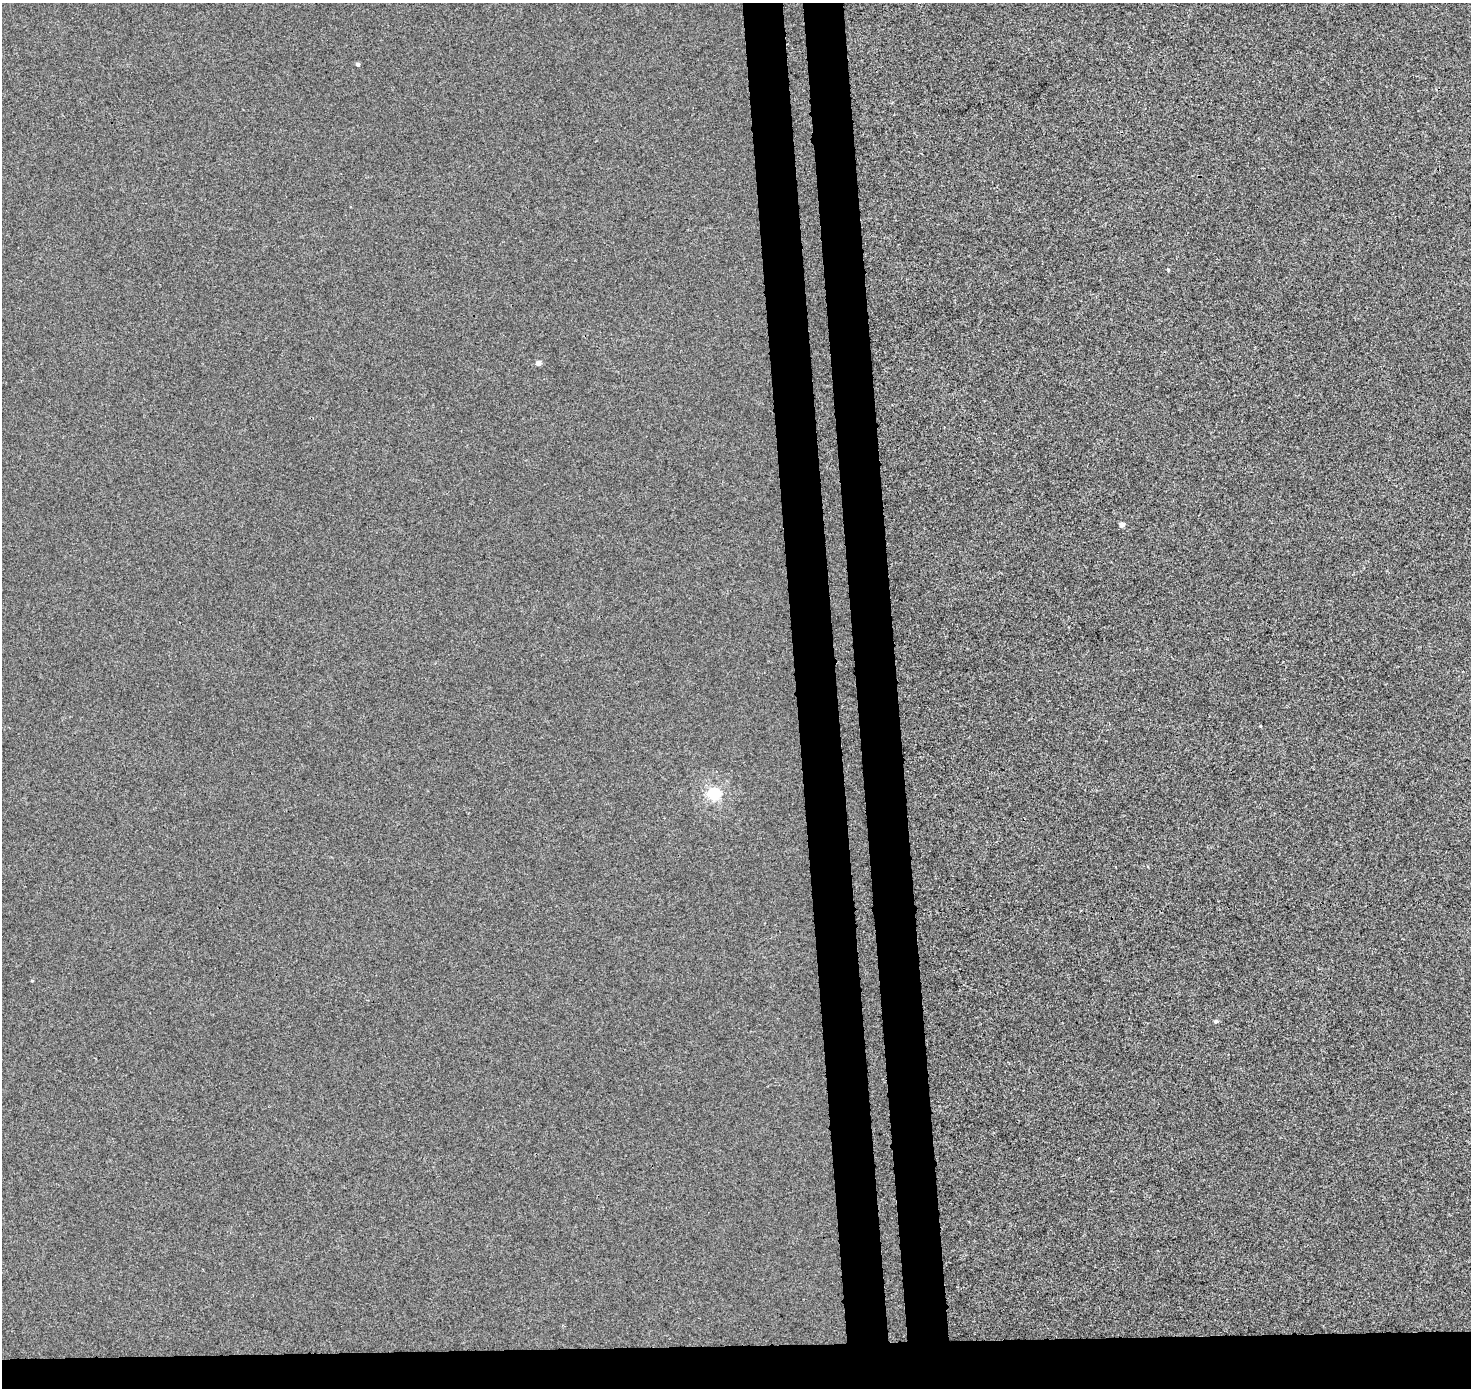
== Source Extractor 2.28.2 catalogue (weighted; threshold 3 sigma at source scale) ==
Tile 8 of 3 x 3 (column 2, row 3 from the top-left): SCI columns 1524-2992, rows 4-1389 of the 4516 x 4205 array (HDU 1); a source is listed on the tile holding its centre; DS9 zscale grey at full resolution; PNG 1473 x 1390 px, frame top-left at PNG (2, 3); no overlay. Shown black and unused: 9% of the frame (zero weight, under 3 of 4 exposures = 5% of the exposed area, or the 3 px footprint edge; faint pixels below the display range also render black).
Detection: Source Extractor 2.28.2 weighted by HDU 2 'WHT'; one run over the whole footprint, this tile lists its part. Background -3.82e-04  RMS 0.0042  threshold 0.0188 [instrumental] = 3 sigma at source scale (4.5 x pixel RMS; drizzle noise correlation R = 1.50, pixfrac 1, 0.0396/0.0396 arcsec/px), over >= 5 px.
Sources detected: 7; all 7 listed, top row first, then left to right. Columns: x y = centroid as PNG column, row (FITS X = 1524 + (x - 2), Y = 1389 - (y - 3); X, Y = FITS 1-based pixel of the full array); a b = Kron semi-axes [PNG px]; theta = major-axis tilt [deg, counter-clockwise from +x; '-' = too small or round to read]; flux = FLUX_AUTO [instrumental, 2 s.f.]
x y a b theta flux
358 64 5 4 - 0.71
1168 270 4 4 - 0.39
538 363 4 4 - 2.1
1122 525 4 4 - 2.4
1260 726 3 3 - 0.33
714 793 6 5 - 48
1216 1021 5 4 - 0.9